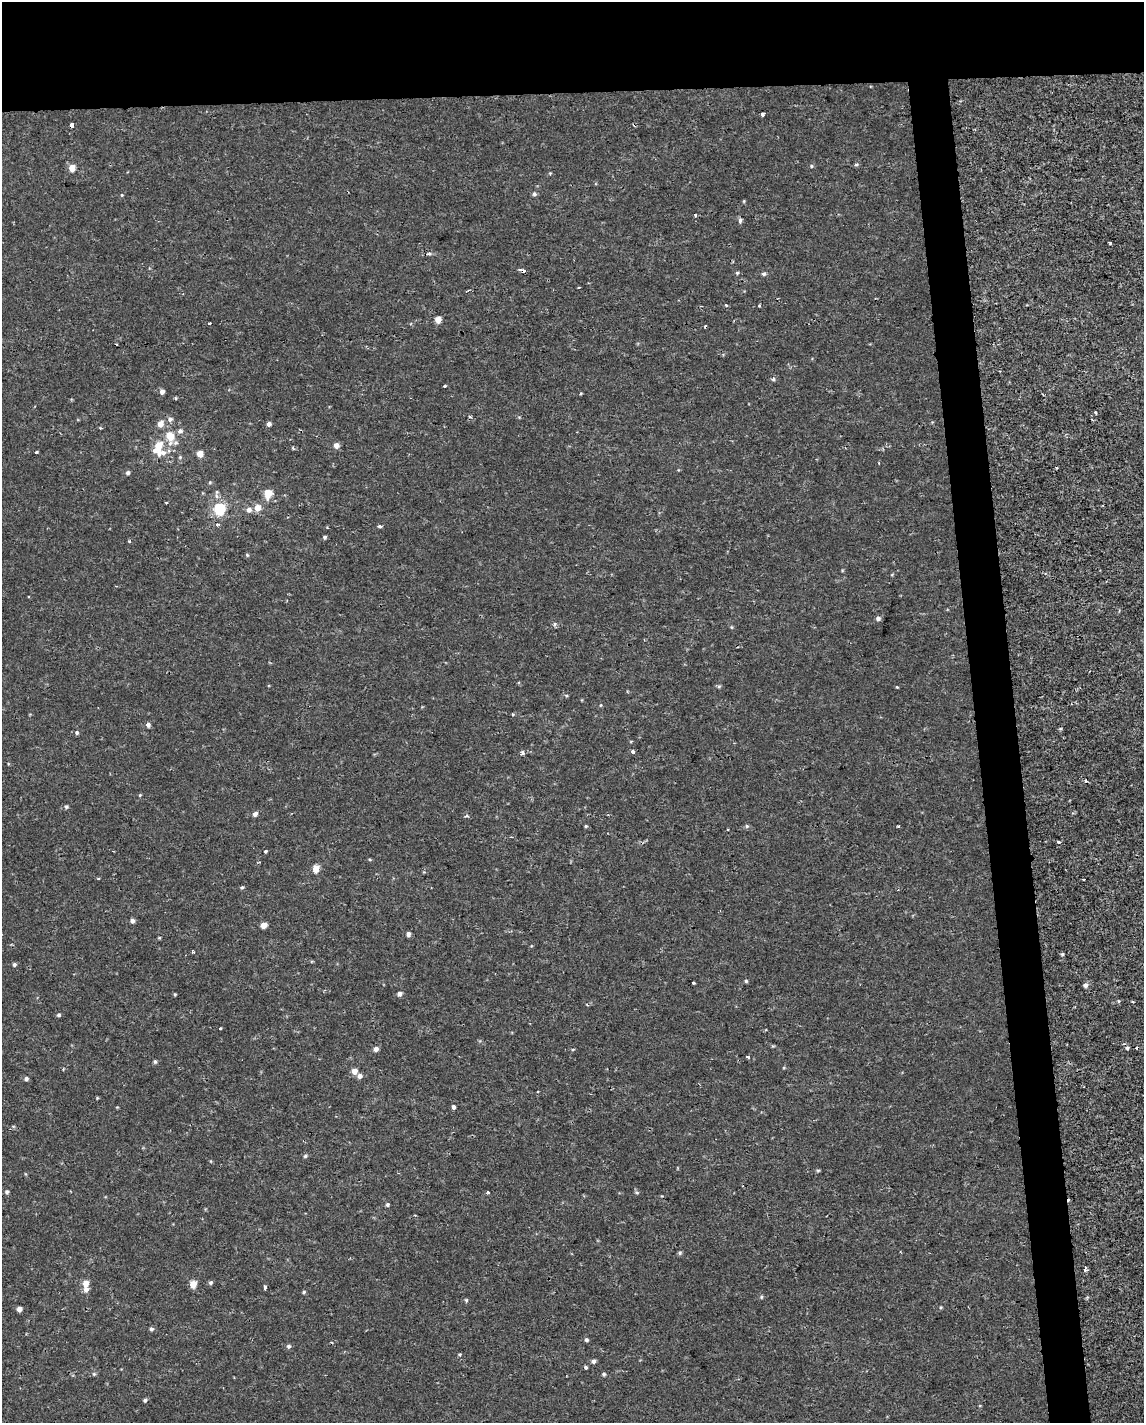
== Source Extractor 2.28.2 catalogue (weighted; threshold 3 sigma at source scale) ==
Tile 2 of 4 x 3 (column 2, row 1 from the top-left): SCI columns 1143-2284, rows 2848-4268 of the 4567 x 4316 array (HDU 1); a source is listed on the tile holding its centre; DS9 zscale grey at full resolution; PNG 1146 x 1425 px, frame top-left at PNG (2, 2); no overlay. Shown black and unused: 10% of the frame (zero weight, under 2 of 3 exposures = <1% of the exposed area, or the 3 px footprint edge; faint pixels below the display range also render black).
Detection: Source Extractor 2.28.2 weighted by HDU 2 'WHT'; one run over the whole footprint, this tile lists its part. Background -3.16e-05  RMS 0.0021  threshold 0.0096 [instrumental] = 3 sigma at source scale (4.5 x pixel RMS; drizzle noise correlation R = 1.50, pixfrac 1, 0.0396/0.0396 arcsec/px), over >= 5 px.
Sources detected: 109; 5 cosmic-ray / hot-pixel residue — not listed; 2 inside a brighter listed object's ellipse — not listed separately; the other 102 listed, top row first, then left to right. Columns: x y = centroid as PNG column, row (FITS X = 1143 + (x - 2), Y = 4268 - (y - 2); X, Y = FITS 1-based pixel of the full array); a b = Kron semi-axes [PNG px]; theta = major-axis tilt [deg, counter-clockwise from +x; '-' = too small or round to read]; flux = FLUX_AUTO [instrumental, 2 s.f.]
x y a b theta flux
762 114 4 3 - 1.2
71 125 4 3 - 0.9
811 166 4 4 - 0.24
72 168 5 5 - 2.6
534 194 5 5 - 0.4
695 215 3 3 - 0.27
740 220 6 4 75 0.4
1110 243 3 3 - 0.35
429 253 6 4 0 0.3
737 273 4 4 - 0.24
764 274 5 5 - 0.4
579 287 3 2 - 0.19
726 305 3 3 - 0.33
759 306 3 3 - 0.27
438 320 5 4 - 1.9
209 323 3 2 - 0.22
773 379 5 4 - 0.33
444 386 3 3 - 0.37
162 392 5 5 - 0.8
176 398 4 3 - 0.23
1096 412 3 3 - 0.33
170 419 6 5 - 0.6
160 424 6 5 - 1.5
269 424 5 4 - 0.66
180 431 7 6 - 0.57
170 436 12 8 -79 3.2
336 445 5 5 - 1.1
158 446 13 7 84 3.5
293 448 4 3 - 0.22
36 452 3 3 - 0.25
200 454 5 5 - 1.9
128 473 5 5 - 0.42
268 493 6 5 - 3.9
257 508 7 6 - 2
220 509 6 6 - 15
249 510 7 6 - 0.79
218 524 5 3 - 0.29
380 526 4 3 - 0.91
325 537 5 4 - 0.29
129 541 3 3 - 0.36
29 596 3 3 - 0.42
878 618 6 6 - 0.52
897 687 4 3 - 0.18
512 714 3 3 - 0.3
148 724 5 5 - 0.6
77 732 5 4 - 0.27
633 752 4 3 - 0.85
522 753 7 4 67 0.47
66 807 5 4 - 0.33
255 814 5 5 - 0.71
466 816 4 3 - 0.36
586 826 4 4 - 0.21
747 826 5 5 - 0.29
898 826 3 3 - 0.26
1059 842 3 3 - 0.93
265 851 3 3 - 0.22
316 869 5 5 - 3
242 887 5 3 - 0.25
132 921 5 4 - 0.58
264 925 5 4 - 1.8
408 934 5 4 - 0.6
193 952 5 3 - 0.22
1062 954 4 4 - 0.24
14 965 5 4 - 0.38
746 981 4 4 - 0.24
693 983 3 3 - 0.68
1086 985 6 5 - 0.6
175 994 4 3 - 0.21
399 994 5 5 - 0.65
58 1015 5 4 - 0.27
220 1029 3 3 - 0.51
1127 1048 5 4 - 0.31
376 1049 5 5 - 0.86
748 1057 3 3 - 0.76
155 1061 5 4 - 0.3
354 1071 6 5 - 1.5
360 1076 6 5 - 0.7
26 1079 5 4 - 0.51
454 1107 5 4 - 0.56
305 1156 5 5 - 0.3
7 1192 5 5 - 0.38
488 1192 3 3 - 0.53
387 1205 4 4 - 0.32
680 1253 5 5 - 0.29
1085 1268 6 3 -86 0.55
86 1283 6 6 - 1.5
211 1283 6 5 - 0.34
193 1284 6 5 - 2.7
265 1287 4 3 - 0.51
86 1289 7 6 - 0.8
304 1292 5 4 - 0.24
761 1297 5 3 - 0.22
466 1300 4 4 - 0.25
19 1309 4 4 - 1.1
151 1329 5 4 - 0.35
586 1340 5 4 - 0.35
288 1346 6 5 - 0.41
460 1354 5 3 - 0.2
594 1361 5 5 - 0.5
586 1367 3 3 - 0.51
604 1374 5 4 - 0.29
145 1400 4 4 - 0.31
Overlapping masked pixels (flux is a lower limit): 1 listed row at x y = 71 125